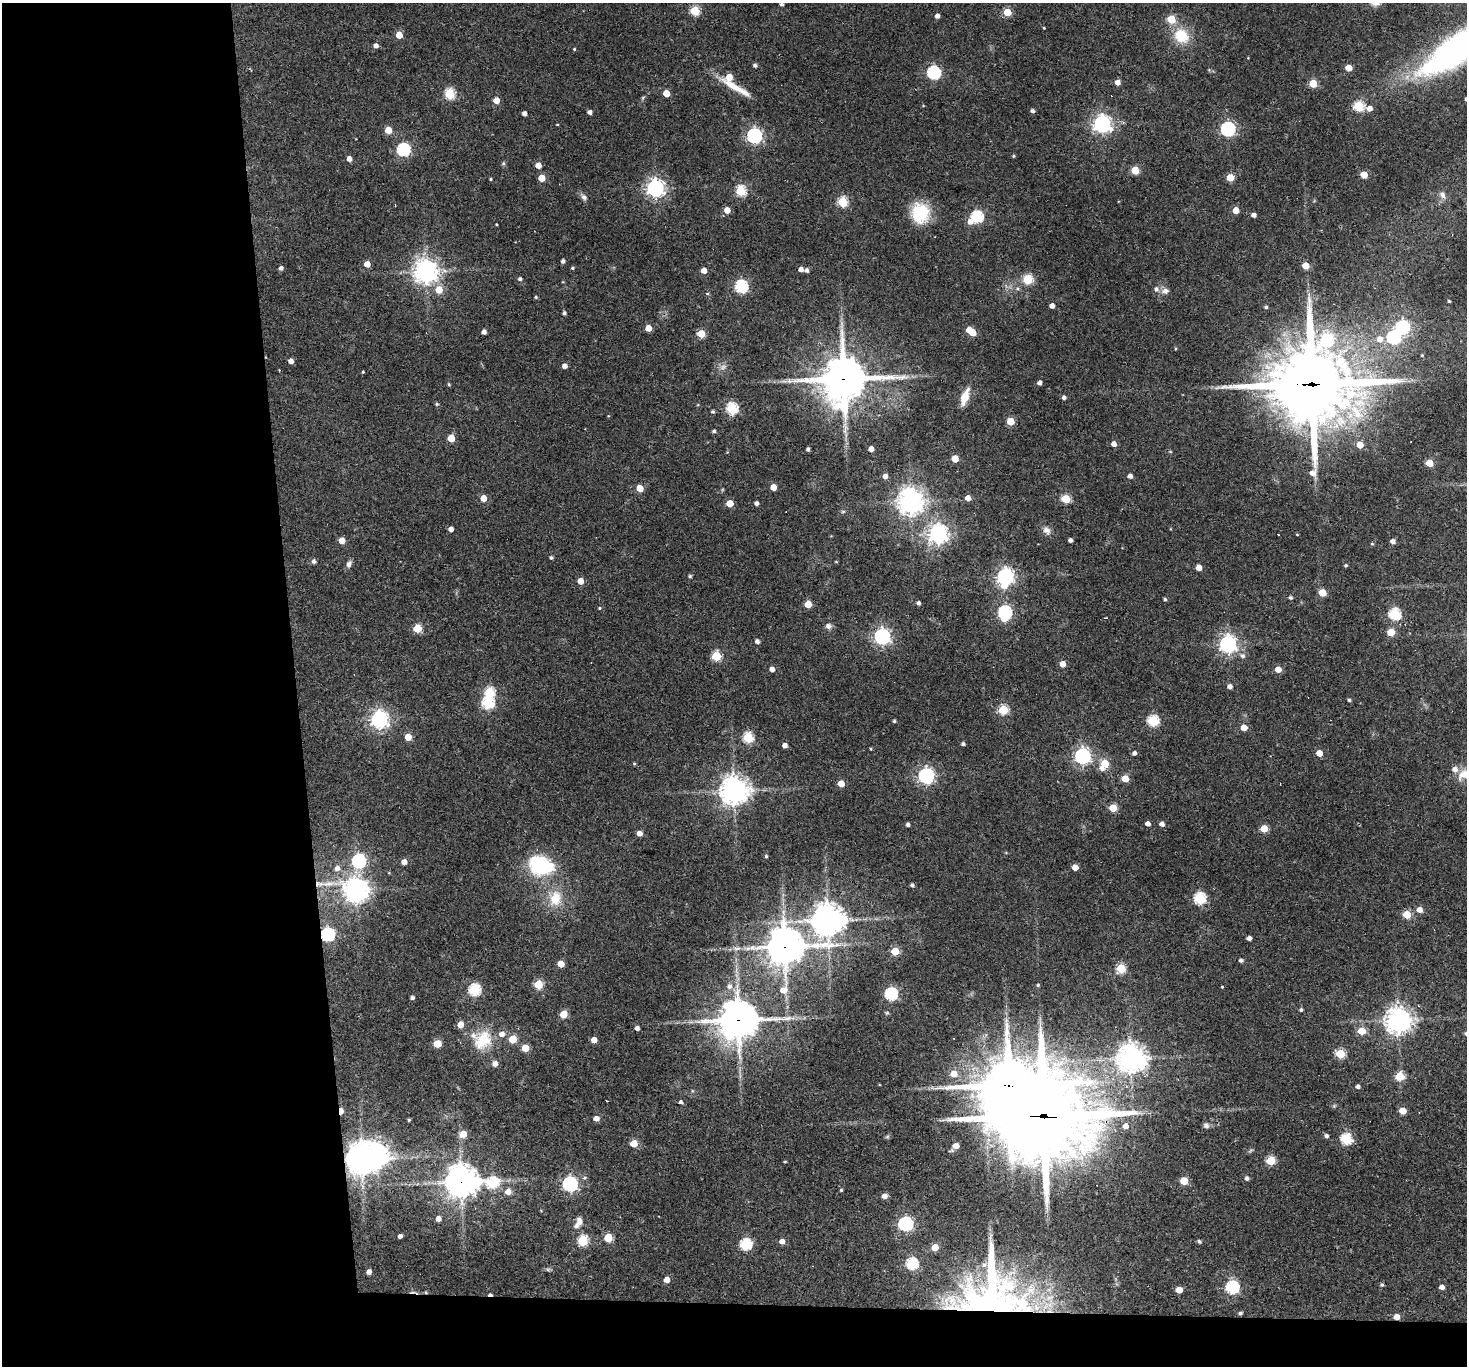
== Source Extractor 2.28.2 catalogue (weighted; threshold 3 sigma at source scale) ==
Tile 7 of 3 x 3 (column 1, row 3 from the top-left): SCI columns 1-1465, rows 159-1522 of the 4396 x 4374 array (HDU 1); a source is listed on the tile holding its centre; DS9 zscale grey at full resolution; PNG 1469 x 1368 px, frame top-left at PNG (2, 3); no overlay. Shown black and unused: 23% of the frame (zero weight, under 2 of 3 exposures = <1% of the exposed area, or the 3 px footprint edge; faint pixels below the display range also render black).
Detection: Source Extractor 2.28.2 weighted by HDU 2 'WHT'; one run over the whole footprint, this tile lists its part. Background 0.0647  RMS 0.0057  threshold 0.0257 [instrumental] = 3 sigma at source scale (4.5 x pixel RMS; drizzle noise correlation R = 1.50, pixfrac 1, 0.05/0.05 arcsec/px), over >= 5 px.
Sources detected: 296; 3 too faint to see at this stretch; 6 inside a brighter object's white glare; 6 cosmic-ray / hot-pixel residue — not listed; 9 inside a brighter listed object's ellipse — not listed separately; the other 272 listed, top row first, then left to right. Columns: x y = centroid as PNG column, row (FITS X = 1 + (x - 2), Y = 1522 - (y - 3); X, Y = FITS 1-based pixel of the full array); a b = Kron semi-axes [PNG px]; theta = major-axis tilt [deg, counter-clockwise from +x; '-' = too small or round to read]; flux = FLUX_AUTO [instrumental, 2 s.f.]
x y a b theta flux
782 4 5 4 - 1.5
695 11 5 5 - 35
1007 12 5 5 - 16
937 16 4 4 - 2.4
1171 19 5 5 - 21
1044 28 3 2 - 0.41
399 35 5 4 - 11
1181 36 19 16 -41 16
376 46 5 4 - 2.4
574 49 4 4 - 0.55
1458 49 83 25 34 220
755 65 4 4 - 1.4
1349 68 5 5 - 8.1
934 72 6 6 - 92
1117 82 5 5 - 3.7
1313 83 5 5 - 19
736 88 47 7 -31 11
666 93 5 5 - 9.4
450 94 5 5 - 44
496 100 4 4 - 8.2
1359 106 6 5 - 43
1369 108 6 5 - 3.7
1032 111 5 4 - 1.6
590 112 4 4 - 2.2
524 113 4 4 - 2.7
1102 124 7 6 - 250
1228 129 6 6 - 120
388 130 5 5 - 12
754 136 6 6 - 150
403 150 6 6 - 85
1013 156 4 3 - 0.66
349 159 4 4 - 3.6
503 163 6 4 -72 0.78
538 165 5 4 - 5.7
1135 170 5 5 - 19
1364 174 5 4 - 11
1230 177 5 5 - 11
541 178 5 5 - 9.7
490 179 3 3 - 0.66
655 188 7 6 - 250
741 191 5 5 - 43
1442 195 9 7 -64 2.8
584 197 8 6 -45 2
843 202 5 5 - 36
727 210 5 4 - 7.2
1236 210 5 4 - 8.8
920 213 23 19 -79 23
1254 215 4 4 - 2.7
977 217 6 6 - 66
970 222 6 6 - 3.7
496 224 3 2 - 0.42
563 261 4 4 - 1.6
367 264 4 4 - 6.6
1305 265 5 5 - 8.3
281 268 4 4 - 2
572 268 4 3 - 0.74
801 269 4 4 - 2.9
704 270 4 4 - 5.5
807 270 5 4 - 1.8
426 271 8 7 - 540
520 279 5 5 - 1.3
1028 279 11 10 - 8.8
741 286 6 6 - 81
439 290 6 5 - 11
1165 291 10 7 10 2.8
707 294 5 4 - 0.82
536 297 4 3 - 0.66
1449 301 3 3 - 0.66
1052 306 4 4 - 3.5
1266 307 4 4 - 0.89
564 313 4 4 - 1.3
1403 327 6 6 - 97
648 328 4 4 - 7.5
484 332 4 4 - 2.5
973 332 5 5 - 9.8
701 334 5 5 - 18
1380 339 8 7 - 4.7
1327 340 9 7 38 47
1422 355 4 3 - 0.58
291 361 5 4 - 3.5
564 366 4 4 - 3.2
363 372 4 3 - 0.53
844 379 17 15 10 1800
1039 383 4 4 - 2.5
449 384 4 3 - 0.72
1312 384 32 28 -2 4800
965 397 16 7 70 11
1064 397 4 4 - 1.8
437 404 4 4 - 0.77
732 408 6 5 - 56
713 412 4 3 - 0.97
1010 421 5 5 - 17
714 431 4 4 - 1.2
451 438 5 5 - 13
1114 444 5 4 - 3.4
1360 445 5 5 - 10
808 449 4 3 - 1.6
871 449 4 4 - 3.8
955 459 5 4 - 10
1429 463 5 4 - 15
885 476 5 4 - 3.3
1130 476 4 4 - 2.6
773 487 5 4 - 8.1
640 488 5 4 - 11
483 498 5 4 - 7.6
968 498 5 4 - 4.4
1066 499 5 5 - 27
911 502 8 8 - 550
730 503 5 5 - 12
756 503 4 4 - 2
843 511 6 4 1 0.82
451 529 4 4 - 3.2
1047 530 13 9 -55 3.2
938 534 7 7 - 310
1297 534 4 3 - 0.41
1070 540 4 4 - 1.9
342 541 5 4 - 7.8
1393 541 5 4 - 2.8
1372 544 4 4 - 0.7
551 558 4 3 - 1.2
314 561 6 5 - 1.4
836 561 4 3 - 0.46
349 564 9 6 71 2.2
1346 565 4 4 - 0.82
1199 568 4 4 - 6.1
690 576 4 4 - 0.9
1005 577 8 6 80 210
580 581 5 4 - 7
1322 592 5 5 - 14
1290 597 4 4 - 1.2
1165 599 4 4 - 0.98
918 603 4 4 - 1.7
808 604 5 5 - 11
599 608 4 3 - 0.58
1005 612 6 6 - 87
1395 614 6 5 - 59
828 626 8 8 - 2.1
417 628 5 5 - 21
1391 632 5 5 - 13
882 636 6 6 - 190
757 641 5 4 - 2.3
1228 644 6 6 - 250
716 656 5 5 - 35
1243 656 7 6 - 2
1062 664 4 4 - 6.3
772 669 4 4 - 3.4
1278 669 5 5 - 6.5
1230 686 5 4 - 2.5
1349 700 4 3 - 0.86
488 703 6 6 - 64
1003 710 5 5 - 35
379 719 7 7 - 240
894 721 4 3 - 0.85
1153 721 6 5 - 53
1244 727 5 4 - 8.9
408 737 5 4 - 9.6
748 737 5 5 - 44
963 744 4 3 - 1.4
785 745 4 4 - 3.3
871 749 4 3 - 0.46
1134 753 5 4 - 2.1
1319 753 5 4 - 7.5
1082 756 6 6 - 190
634 763 4 3 - 0.65
1104 763 5 5 - 18
1102 768 6 5 - 2.1
1465 774 17 11 22 9.3
926 776 6 6 - 170
1125 778 5 4 - 12
841 783 5 4 - 8.8
734 791 9 9 - 660
1113 808 5 5 - 17
1148 824 4 4 - 3.3
1162 824 4 4 - 2.8
908 825 4 4 - 1.6
1264 828 5 5 - 13
639 833 4 4 - 3.7
766 856 4 3 - 0.84
359 861 6 6 - 110
404 862 5 5 - 4
540 865 20 15 -20 57
1075 867 4 4 - 7.2
337 868 6 6 - 2.9
912 885 5 4 - 1.1
357 890 11 8 -13 480
555 898 22 17 79 15
1200 898 6 6 - 62
1419 910 5 5 - 4.7
1407 914 5 5 - 16
827 920 11 11 - 850
328 935 6 6 - 83
1249 938 4 4 - 2.8
785 947 15 14 - 1200
895 951 5 5 - 22
1241 960 5 4 - 1.5
561 964 5 5 - 9.5
1121 968 5 5 - 30
538 984 5 5 - 26
1038 985 4 4 - 0.69
729 986 7 7 - 2.7
1222 987 3 3 - 0.47
474 990 6 6 - 59
891 994 6 6 - 80
412 998 4 4 - 1.5
1301 1010 4 4 - 1.2
563 1014 5 5 - 15
738 1020 14 13 - 1400
1398 1020 9 8 - 570
460 1024 5 5 - 6.4
637 1028 4 4 - 2.2
1361 1031 5 5 - 16
512 1039 5 5 - 18
483 1040 28 23 50 20
594 1040 5 4 - 5.1
437 1044 5 5 - 16
525 1048 5 5 - 14
1340 1054 5 5 - 31
1131 1059 9 8 - 660
495 1064 6 5 - 3.4
954 1074 6 6 - 8.3
1400 1076 5 5 - 26
1009 1085 16 15 - 2700
1358 1086 4 4 - 2.1
606 1101 3 2 - 0.54
681 1102 4 4 - 1.7
1334 1106 6 4 45 0.75
341 1111 5 3 - 7.4
1403 1111 5 4 - 11
1044 1116 42 35 1 5100
596 1119 5 4 - 4.1
409 1120 3 3 - 0.69
1206 1125 8 7 - 1.7
1125 1126 5 5 - 4.5
463 1134 5 5 - 10
1326 1136 5 4 - 1.6
1346 1139 6 5 - 55
634 1143 5 5 - 13
956 1146 7 4 40 6.1
362 1159 10 9 - 860
785 1161 3 2 - 0.64
1270 1161 5 5 - 30
584 1178 7 5 1 1.1
1247 1178 5 4 - 1.6
1184 1181 5 5 - 18
461 1182 11 11 - 860
492 1183 7 6 - 57
570 1184 6 6 - 140
841 1190 3 3 - 0.79
508 1192 6 6 - 4.9
884 1196 5 4 - 3.9
438 1219 4 4 - 3.1
579 1221 12 8 -89 3.5
905 1224 6 6 - 120
400 1236 4 4 - 2.3
608 1238 5 5 - 19
583 1241 6 5 - 43
782 1241 5 5 - 3.7
1199 1241 4 4 - 1.2
746 1244 6 6 - 62
935 1247 5 5 - 11
912 1264 6 6 - 57
548 1269 7 4 0 1
369 1272 4 4 - 3.1
667 1280 5 4 - 5.7
1382 1285 5 4 - 0.93
1232 1287 6 6 - 91
1442 1287 4 4 - 3
1179 1290 5 4 - 8.5
426 1292 5 4 - 0.71
991 1296 65 56 80 240
1240 1313 4 4 - 1.2
1396 1317 5 4 - 6.5
Overlapping masked pixels (flux is a lower limit): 14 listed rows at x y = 844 379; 1312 384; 357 890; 328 935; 785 947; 738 1020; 1009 1085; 341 1111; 1044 1116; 362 1159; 461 1182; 426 1292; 991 1296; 1396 1317
Isophote crosses this tile's border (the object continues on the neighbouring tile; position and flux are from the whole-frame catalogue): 3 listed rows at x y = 782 4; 1458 49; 1465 774